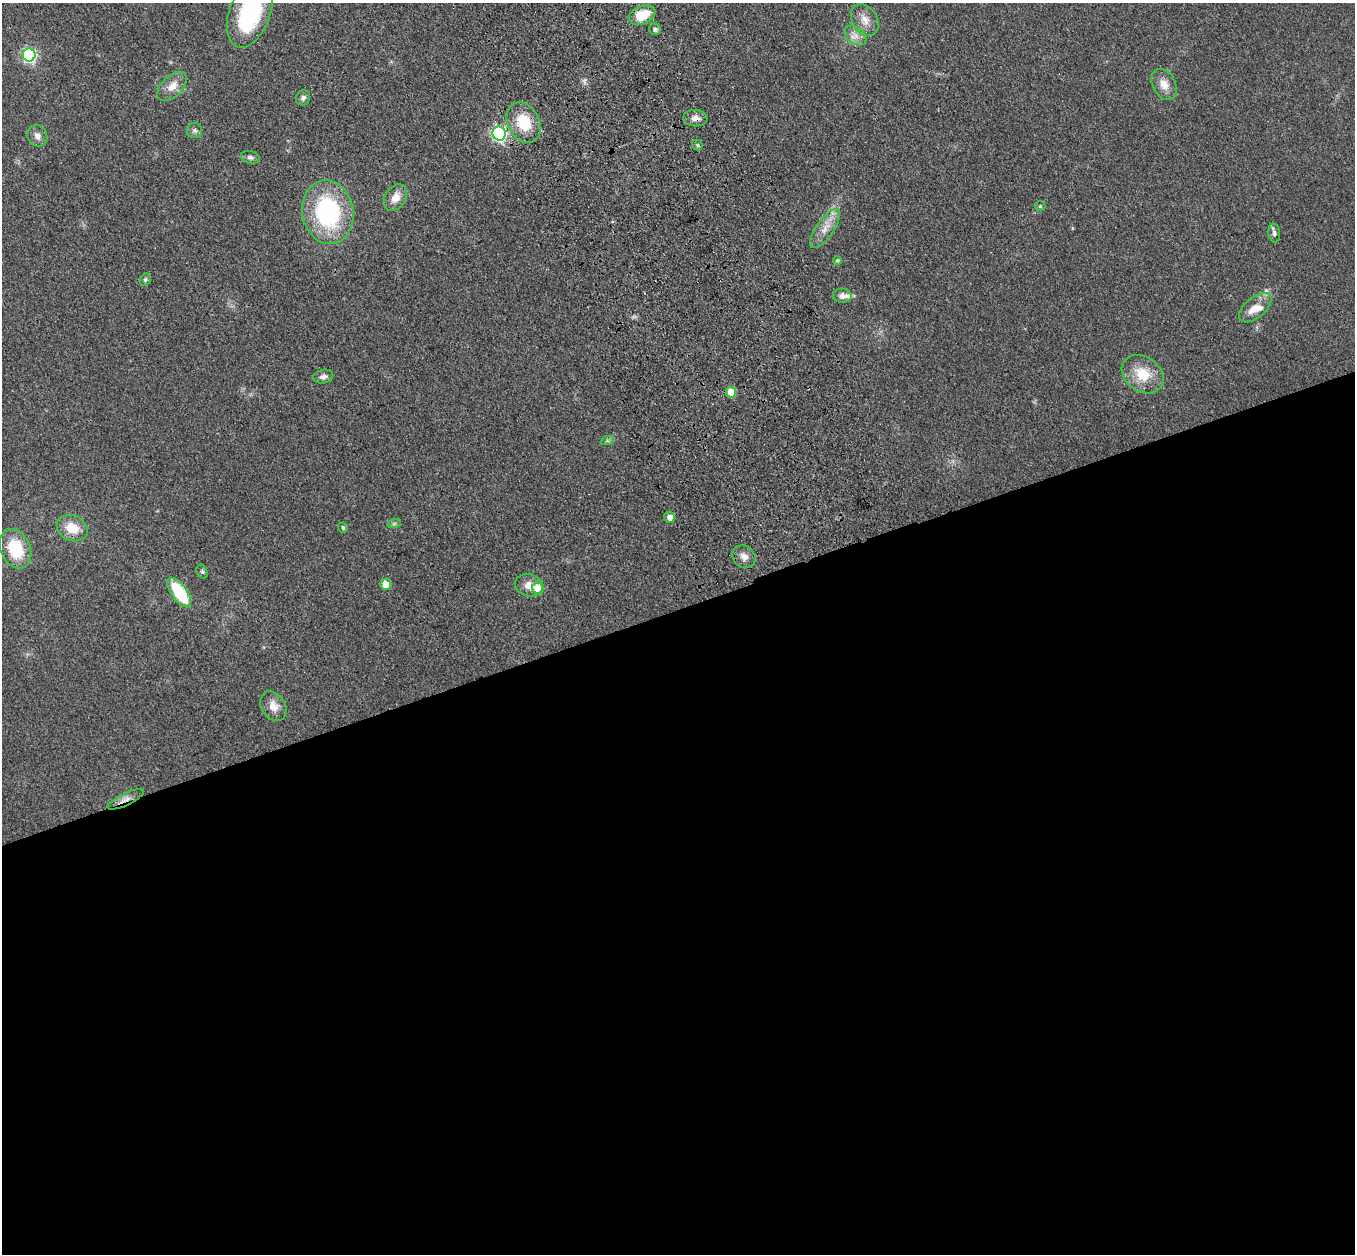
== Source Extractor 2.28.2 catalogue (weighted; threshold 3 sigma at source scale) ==
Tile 15 of 4 x 4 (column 3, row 4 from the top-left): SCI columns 2819-4171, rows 195-1446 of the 5635 x 5524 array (HDU 1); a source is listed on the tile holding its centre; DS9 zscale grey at full resolution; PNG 1357 x 1256 px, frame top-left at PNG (2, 3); each listed source drawn as its Kron ellipse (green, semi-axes under 4 px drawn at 4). Shown black and unused: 52% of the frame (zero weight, under 3 of 4 exposures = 6% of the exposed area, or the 3 px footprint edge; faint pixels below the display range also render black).
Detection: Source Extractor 2.28.2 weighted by HDU 2 'WHT'; one run over the whole footprint, this tile lists its part. Background 0.113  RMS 0.007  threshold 0.0313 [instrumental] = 3 sigma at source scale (4.5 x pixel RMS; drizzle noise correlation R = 1.50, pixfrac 1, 0.05/0.05 arcsec/px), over >= 5 px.
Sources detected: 44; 2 inside a brighter listed object's ellipse — not listed separately; the other 42 listed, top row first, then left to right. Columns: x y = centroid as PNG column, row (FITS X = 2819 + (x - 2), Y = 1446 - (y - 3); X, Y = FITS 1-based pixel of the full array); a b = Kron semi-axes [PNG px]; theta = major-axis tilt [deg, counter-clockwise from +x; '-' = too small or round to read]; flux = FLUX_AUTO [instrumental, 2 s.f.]
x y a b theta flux
250 13 36 20 70 76
642 15 14 8 23 19
865 20 17 12 -58 7.7
655 29 6 6 - 1.9
856 36 12 8 -37 5.1
29 55 6 6 - 130
1164 84 16 11 -63 7.5
172 86 18 10 45 8.4
303 98 8 7 - 2.2
695 118 12 8 -4 4.2
524 122 21 16 -62 23
194 130 7 7 - 2
499 134 7 6 - 150
37 136 11 9 -59 3.6
697 145 6 4 -48 1.1
250 157 9 6 -12 2.4
395 198 14 10 57 7.8
1040 206 5 5 - 0.9
328 212 32 25 -79 86
825 229 23 8 55 8.7
1274 233 10 5 -83 2
837 260 4 4 - 1.2
145 280 6 5 - 1.3
842 296 9 7 -3 3.8
1255 308 19 10 39 9.9
1143 374 22 17 -36 19
323 376 10 6 13 2.7
731 392 5 5 - 15
607 441 7 4 19 1.3
670 517 5 5 - 5
394 524 7 4 19 1.3
343 527 5 4 - 1.3
72 528 16 12 -24 14
15 549 21 14 -66 30
744 557 12 10 -39 4.9
202 572 7 5 -64 1.3
385 584 5 5 - 11
529 585 14 11 -14 7
538 588 6 5 - 17
179 592 17 7 -55 38
273 706 16 11 -57 7.1
126 799 20 6 26 5
Overlapping masked pixels (flux is a lower limit): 2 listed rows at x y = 695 118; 126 799
Isophote crosses this tile's border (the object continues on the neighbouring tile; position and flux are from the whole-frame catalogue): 1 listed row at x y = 250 13